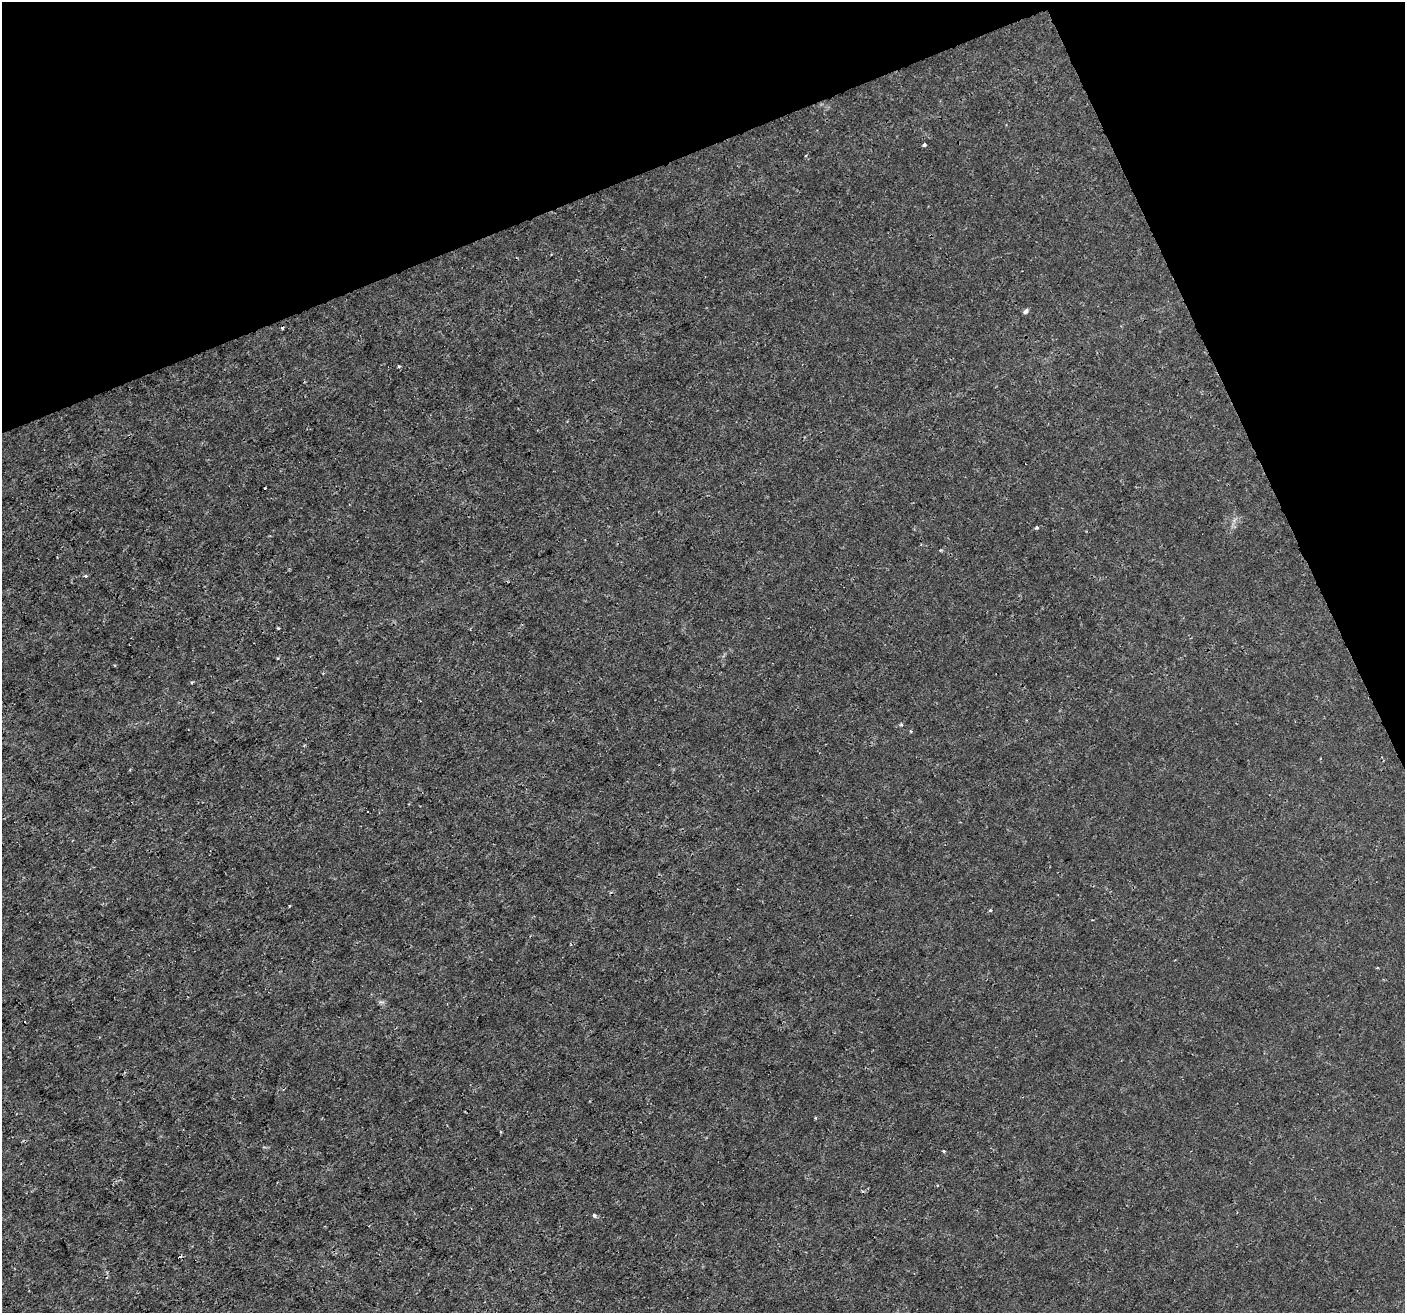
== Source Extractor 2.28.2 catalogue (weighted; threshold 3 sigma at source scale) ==
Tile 3 of 4 x 4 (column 3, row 1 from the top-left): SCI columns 2810-4212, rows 4078-5388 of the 5617 x 5474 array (HDU 1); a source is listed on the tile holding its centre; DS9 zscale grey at full resolution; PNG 1407 x 1315 px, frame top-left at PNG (2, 2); no overlay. Shown black and unused: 20% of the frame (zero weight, under 3 of 4 exposures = <1% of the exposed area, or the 3 px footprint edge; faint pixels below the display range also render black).
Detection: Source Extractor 2.28.2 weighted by HDU 2 'WHT'; one run over the whole footprint, this tile lists its part. Background -2.14e-04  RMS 7.2e-04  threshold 0.00326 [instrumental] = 3 sigma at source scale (4.5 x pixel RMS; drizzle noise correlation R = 1.50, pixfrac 1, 0.0396/0.0396 arcsec/px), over >= 5 px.
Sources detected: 14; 3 cosmic-ray / hot-pixel residue — not listed; the other 11 listed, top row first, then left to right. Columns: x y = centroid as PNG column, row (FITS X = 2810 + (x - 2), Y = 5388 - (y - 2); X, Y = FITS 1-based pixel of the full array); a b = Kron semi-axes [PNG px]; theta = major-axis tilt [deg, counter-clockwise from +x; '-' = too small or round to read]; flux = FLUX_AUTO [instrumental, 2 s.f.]
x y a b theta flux
924 145 3 3 - 0.19
1026 311 7 5 44 0.17
399 366 4 3 - 0.074
1037 527 3 3 - 0.24
940 550 3 3 - 0.072
86 576 3 3 - 0.12
192 682 3 3 - 0.08
901 724 5 3 - 0.08
990 910 4 3 - 0.072
944 1151 3 3 - 0.068
594 1216 5 4 - 0.16